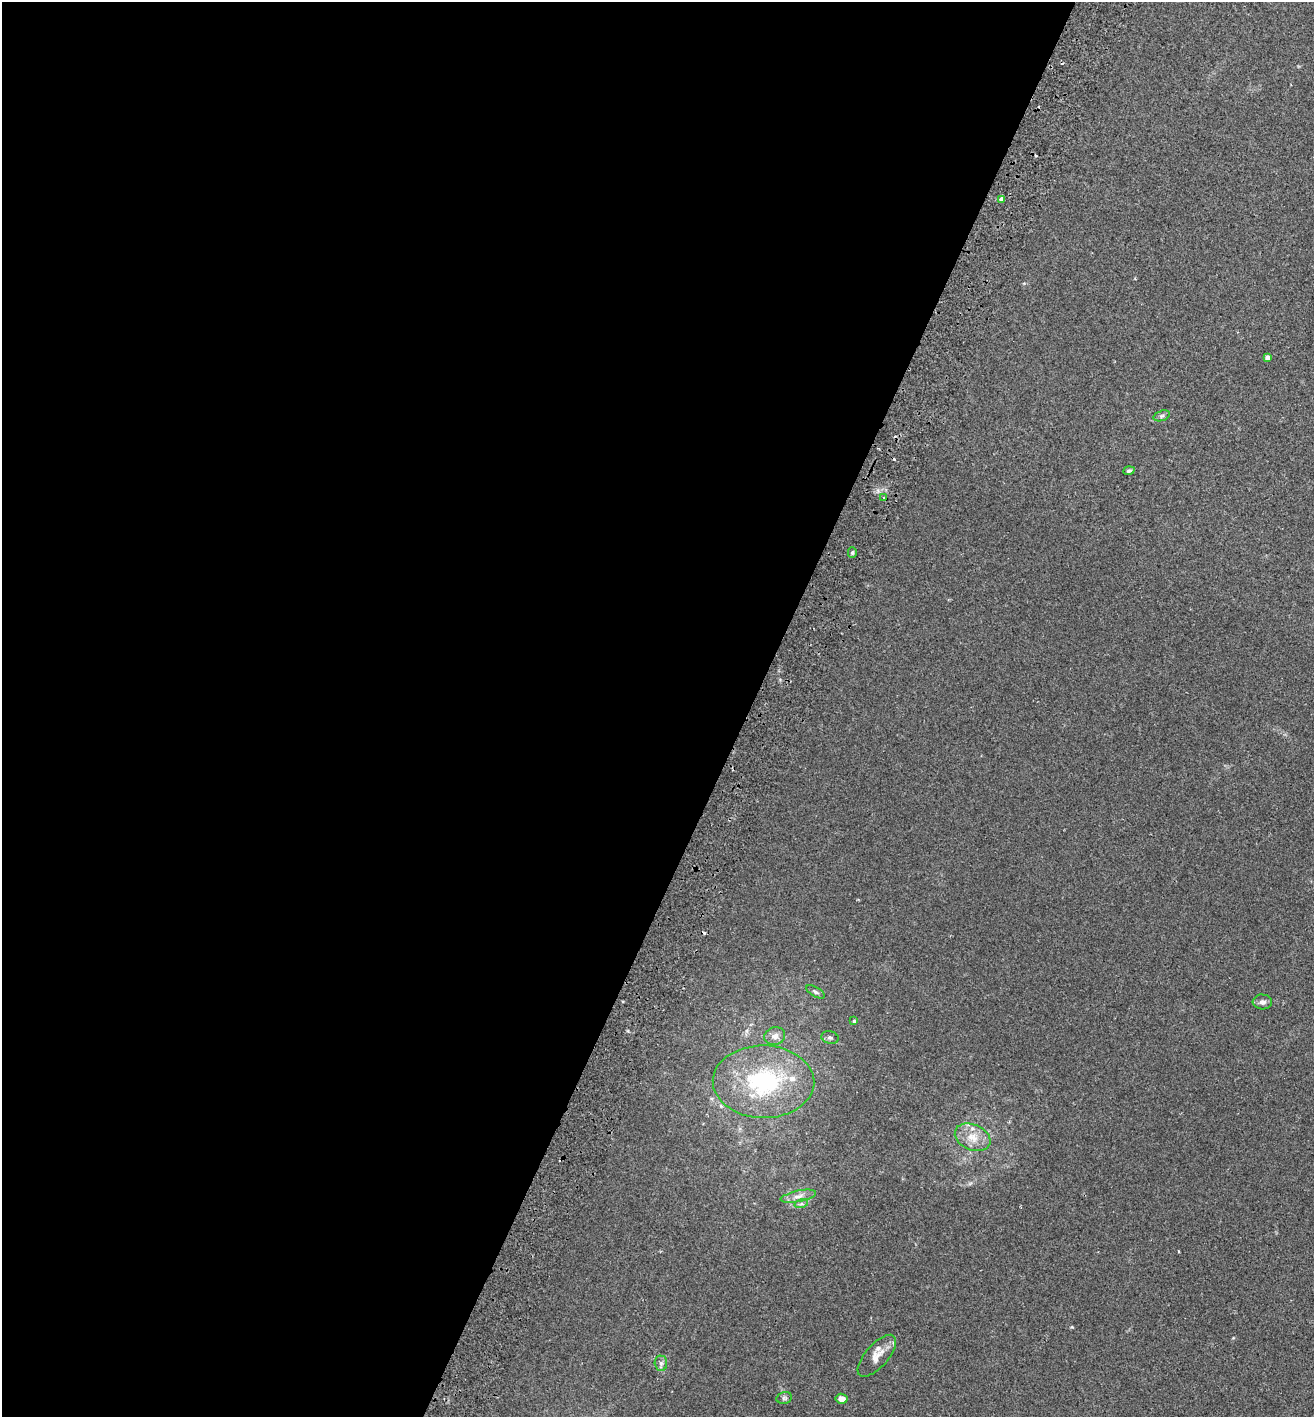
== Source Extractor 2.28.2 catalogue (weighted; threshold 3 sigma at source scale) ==
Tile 5 of 4 x 4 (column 1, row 2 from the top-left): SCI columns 197-1508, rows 2857-4271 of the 5774 x 5714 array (HDU 1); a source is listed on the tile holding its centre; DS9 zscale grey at full resolution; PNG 1316 x 1419 px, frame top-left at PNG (2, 2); each listed source drawn as its Kron ellipse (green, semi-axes under 4 px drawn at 4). Shown black and unused: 57% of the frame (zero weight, under 2 of 3 exposures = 3% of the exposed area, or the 3 px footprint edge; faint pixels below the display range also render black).
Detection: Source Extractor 2.28.2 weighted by HDU 2 'WHT'; one run over the whole footprint, this tile lists its part. Background 0.0195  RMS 0.0065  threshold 0.0293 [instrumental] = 3 sigma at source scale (4.5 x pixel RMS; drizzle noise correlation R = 1.50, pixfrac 1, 0.05/0.05 arcsec/px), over >= 5 px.
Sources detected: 27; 6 cosmic-ray / hot-pixel residue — neither listed nor drawn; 2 inside a brighter listed object's ellipse — not listed separately; the other 19 listed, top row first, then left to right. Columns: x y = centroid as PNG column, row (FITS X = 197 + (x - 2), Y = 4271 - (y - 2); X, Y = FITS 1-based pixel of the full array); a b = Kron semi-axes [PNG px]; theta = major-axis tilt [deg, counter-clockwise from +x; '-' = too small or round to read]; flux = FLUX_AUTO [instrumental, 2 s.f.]
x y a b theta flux
1001 199 4 3 - 3.7
1267 358 4 4 - 3.7
1162 416 8 5 20 1.3
1129 471 6 4 19 1.4
884 498 4 3 - 14
852 552 5 4 - 1.1
815 992 10 4 -30 1.5
1262 1002 10 7 -4 2.4
854 1021 4 3 - 0.85
775 1036 10 9 - 4
830 1037 9 6 -15 1.6
763 1082 51 36 -1 69
973 1137 18 12 -23 9.8
798 1196 18 5 12 4
801 1204 7 4 18 1.2
877 1356 26 11 49 7.7
661 1363 7 6 - 1.9
784 1398 8 5 13 1.3
841 1399 6 5 - 3.5
Overlapping masked pixels (flux is a lower limit): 2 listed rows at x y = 1001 199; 884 498